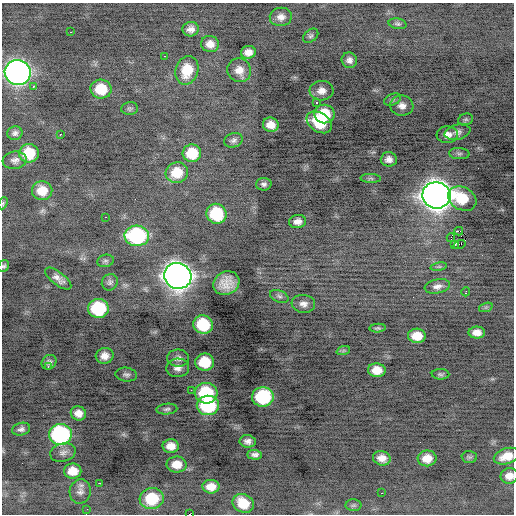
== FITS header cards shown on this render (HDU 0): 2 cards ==
NAXIS1  =                  512 / Axis length
NAXIS2  =                  512 / Axis length

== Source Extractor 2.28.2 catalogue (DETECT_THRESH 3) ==
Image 512 x 512 px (HDU 0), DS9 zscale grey, 1 PNG px = 1 image px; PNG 516 x 516 px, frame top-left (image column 1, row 512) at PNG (2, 3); each listed source drawn as its Kron ellipse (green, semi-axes under 4 px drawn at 4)
Background -0.549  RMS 0.89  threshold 2.68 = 3 sigma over >= 5 px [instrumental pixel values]
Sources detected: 103; all 103 listed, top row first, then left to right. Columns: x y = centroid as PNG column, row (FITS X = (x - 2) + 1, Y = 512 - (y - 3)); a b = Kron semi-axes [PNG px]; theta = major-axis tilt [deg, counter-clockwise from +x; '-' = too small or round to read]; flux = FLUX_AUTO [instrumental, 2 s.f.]
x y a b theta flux
281 17 11 9 8 410
397 24 9 5 -12 130
191 29 8 7 - 360
71 32 3 2 - 70
311 36 8 6 39 130
210 44 9 8 - 490
248 52 7 6 - 410
164 56 2 2 - 370
349 60 8 7 - 270
187 70 14 11 73 1500
239 70 12 11 - 590
18 72 13 12 - 33000
33 86 3 2 - 510
101 89 10 9 - 1700
322 91 12 10 3 440
393 99 9 5 22 130
316 102 3 2 - 320
402 106 11 10 - 410
130 109 8 6 4 130
324 114 10 9 - 1800
466 119 7 5 18 120
319 122 14 9 -33 2000
271 125 8 7 - 550
458 132 13 7 13 290
15 133 8 7 - 190
60 134 2 2 - 240
447 135 11 8 5 460
233 140 9 7 19 200
29 153 10 9 - 1800
192 153 9 9 - 1600
459 154 10 5 -3 170
389 159 8 7 - 320
15 160 12 8 8 300
177 173 11 10 - 1300
371 178 10 4 -2 140
264 184 8 6 4 170
42 191 10 9 - 950
436 195 14 13 - 83000
462 199 15 11 -29 1700
3 203 6 4 67 82
216 214 10 9 - 2800
106 217 3 2 - 99
297 222 8 6 5 350
459 231 4 2 - 7800
137 236 12 10 -3 6900
451 238 4 2 - 1200
455 244 3 2 - 310
460 244 6 2 19 1300
105 261 8 6 14 140
4 266 6 5 - 110
439 267 8 4 8 98
178 276 14 13 - 65000
58 279 16 6 -37 400
110 282 8 7 - 180
226 283 13 11 28 890
437 286 13 7 11 340
466 292 4 3 - 180
279 296 10 6 -22 170
303 304 12 9 -7 350
486 307 7 4 18 120
98 308 10 9 - 4400
203 325 10 9 - 2900
378 328 8 4 4 110
477 333 8 6 0 430
417 336 9 7 -6 940
343 351 7 4 19 95
105 356 9 8 - 470
178 358 11 8 -1 310
49 362 8 6 41 210
205 362 9 8 - 1800
48 367 3 3 - 61
178 368 11 9 7 380
377 370 9 7 -3 760
441 374 9 5 -2 130
126 375 11 7 -7 190
191 390 2 2 - 87
206 393 11 10 - 3500
263 397 11 9 4 4600
208 405 11 10 - 4700
167 409 10 5 6 170
78 413 7 7 - 430
21 429 9 6 15 220
60 435 11 10 - 10000
248 441 8 6 -7 270
171 446 8 7 - 550
63 452 13 9 15 330
255 455 7 4 -2 220
507 456 13 8 17 850
469 457 7 6 - 110
382 458 9 7 -17 500
427 458 9 8 - 760
177 464 10 8 -1 750
73 471 8 7 - 770
509 476 9 8 - 460
100 483 3 2 - 330
211 487 8 7 - 620
80 491 12 10 76 340
382 493 3 2 - 120
152 499 12 10 6 2500
243 503 11 9 -24 1300
353 505 8 6 2 140
87 509 2 2 - 250
190 514 2 2 - 970
At the frame edge (FLAGS 8, measured only in part): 4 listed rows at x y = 3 203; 4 266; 509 476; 190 514